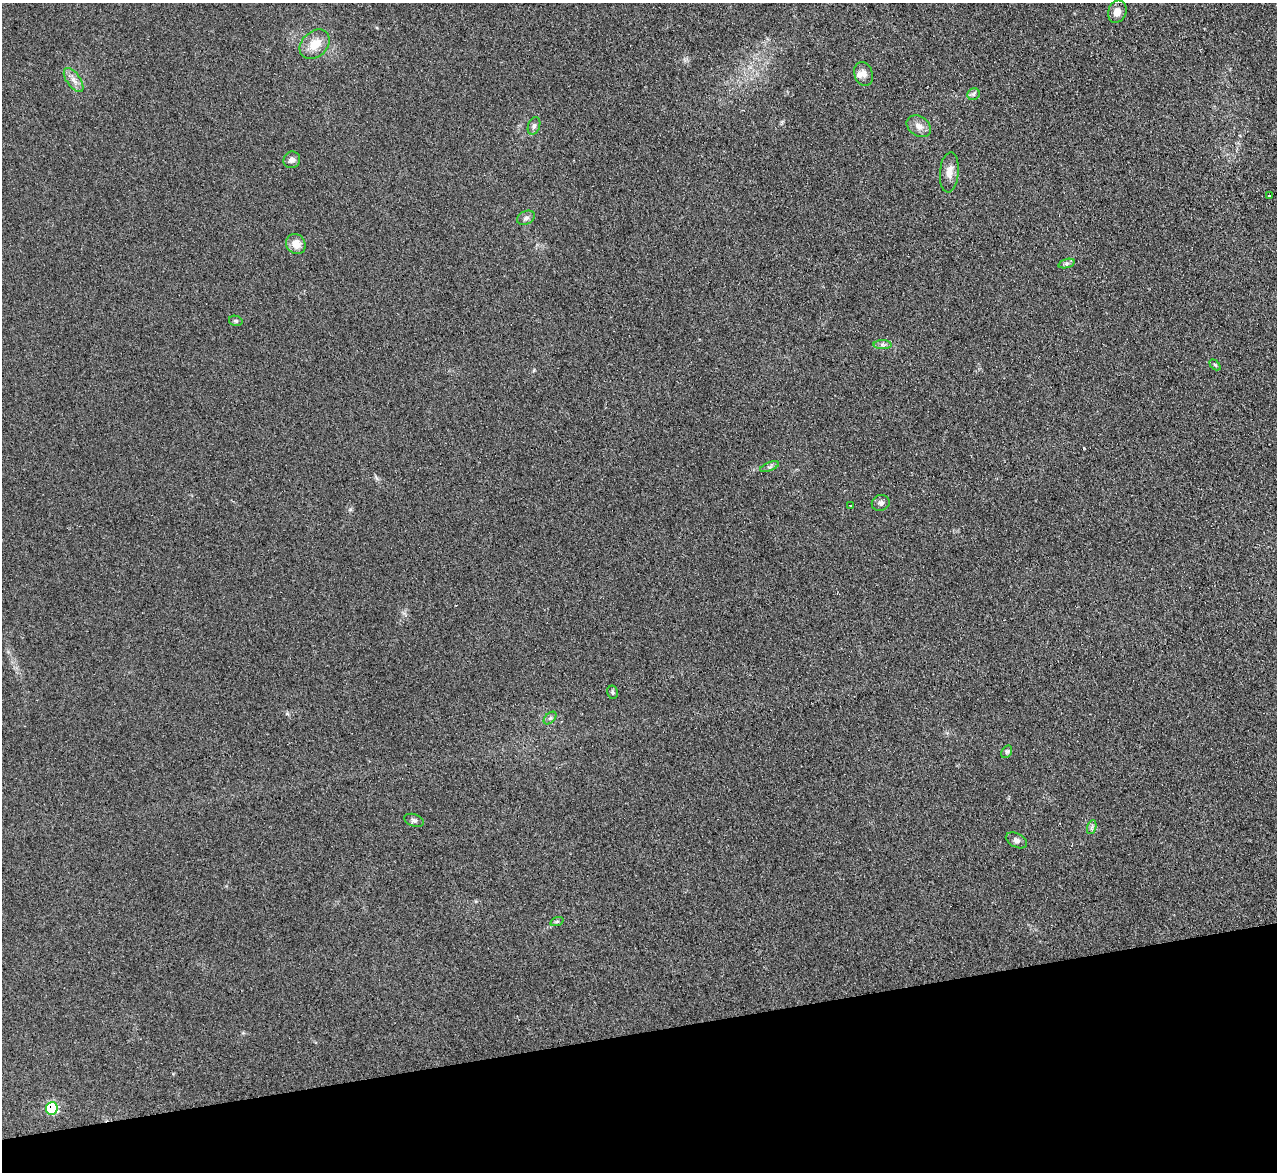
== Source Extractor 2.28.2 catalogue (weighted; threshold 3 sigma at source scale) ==
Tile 14 of 4 x 4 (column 2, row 4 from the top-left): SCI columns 1295-2569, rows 263-1432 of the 5128 x 5082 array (HDU 1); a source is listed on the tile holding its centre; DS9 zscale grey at full resolution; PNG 1279 x 1174 px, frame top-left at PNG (2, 3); each listed source drawn as its Kron ellipse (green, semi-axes under 4 px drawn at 4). Shown black and unused: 12% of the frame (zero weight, under 2 of 3 exposures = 2% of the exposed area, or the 3 px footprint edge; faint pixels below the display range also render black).
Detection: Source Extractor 2.28.2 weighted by HDU 2 'WHT'; one run over the whole footprint, this tile lists its part. Background 0.221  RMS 0.015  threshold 0.0671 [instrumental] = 3 sigma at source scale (4.5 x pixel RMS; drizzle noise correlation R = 1.50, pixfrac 1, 0.05/0.05 arcsec/px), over >= 5 px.
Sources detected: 28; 1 inside a brighter listed object's ellipse — not listed separately; the other 27 listed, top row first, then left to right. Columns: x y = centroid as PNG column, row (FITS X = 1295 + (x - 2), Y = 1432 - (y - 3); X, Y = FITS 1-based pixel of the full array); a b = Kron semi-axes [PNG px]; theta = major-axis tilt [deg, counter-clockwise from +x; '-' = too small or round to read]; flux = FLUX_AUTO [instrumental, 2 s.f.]
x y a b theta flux
1117 12 11 9 68 11
315 44 17 12 43 23
864 74 12 9 -73 8.2
74 80 14 7 -54 9.3
973 94 6 5 - 3.1
534 126 9 6 70 4
919 126 13 9 -35 11
292 160 9 8 - 5.3
949 172 20 9 85 13
1269 196 3 3 - 5.3
526 218 9 6 27 4.5
296 244 10 9 - 15
1067 264 8 4 19 2.9
236 321 7 5 -14 2.6
882 345 9 4 0 4
1215 365 6 4 -44 1.8
770 467 10 3 21 2.8
881 503 9 7 22 5.1
850 505 3 2 - 1.3
612 692 7 5 -79 2.8
550 718 7 4 44 3.3
1007 752 7 5 59 2.6
414 820 10 6 -18 3.9
1092 827 7 4 71 3.1
1016 840 11 7 -27 4.9
557 921 7 4 19 2
52 1108 6 6 - 120
Overlapping masked pixels (flux is a lower limit): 1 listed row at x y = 52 1108